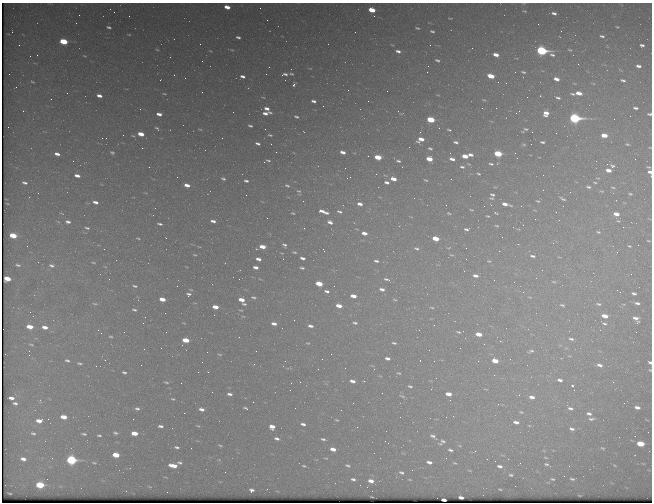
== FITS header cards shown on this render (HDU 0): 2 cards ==
NAXIS1  =                  650 / Width of table row in bytes
NAXIS2  =                  500 / Number of rows in table

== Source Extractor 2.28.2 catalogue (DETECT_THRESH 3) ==
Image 650 x 500 px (HDU 0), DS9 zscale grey, 1 PNG px = 1 image px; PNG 654 x 504 px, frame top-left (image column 1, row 500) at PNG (2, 3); no overlay
Background 482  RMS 2.5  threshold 7.38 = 3 sigma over >= 5 px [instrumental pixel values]
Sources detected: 395; all 395 listed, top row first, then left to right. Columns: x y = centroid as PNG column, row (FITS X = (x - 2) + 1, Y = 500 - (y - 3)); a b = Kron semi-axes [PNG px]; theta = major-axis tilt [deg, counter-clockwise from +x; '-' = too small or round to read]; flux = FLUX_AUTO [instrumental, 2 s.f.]
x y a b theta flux
227 7 5 3 - 1300
260 8 2 2 - 100
372 10 5 4 - 3400
524 11 3 2 - 150
114 12 3 2 - 140
554 13 5 3 - 480
79 15 3 2 - 240
129 16 2 2 - 85
374 16 2 2 - 89
450 18 3 2 - 110
267 20 2 2 - 91
76 23 2 2 - 73
109 27 5 3 - 350
617 27 4 3 - 170
417 28 4 2 - 210
432 31 4 3 - 260
561 31 2 2 - 89
355 32 2 2 - 98
129 34 6 3 -9 180
602 36 6 4 -8 360
238 37 5 3 - 360
64 41 6 4 -15 6200
200 44 2 2 - 130
19 45 2 2 - 230
430 45 2 2 - 320
642 45 4 3 - 390
157 50 5 3 - 150
232 50 5 3 - 160
570 50 5 3 - 170
210 51 4 2 - 110
398 51 6 4 -14 560
542 51 7 4 -15 28000
37 55 2 2 - 85
496 55 5 3 - 1200
84 56 5 3 - 150
437 60 6 3 -26 340
578 64 3 2 - 130
428 66 3 3 - 96
638 66 5 3 - 510
310 68 7 3 -13 150
427 72 2 2 - 78
515 72 2 2 - 180
523 72 5 3 - 270
266 74 2 2 - 450
285 74 6 3 7 450
291 74 5 3 - 220
174 75 2 2 - 90
242 76 5 3 - 530
491 76 6 4 -18 3100
185 78 2 2 - 59
556 79 5 3 - 1100
160 80 3 2 - 250
623 80 5 3 - 330
32 82 4 3 - 180
294 85 4 3 - 410
348 90 3 3 - 78
387 91 2 2 - 120
67 93 3 2 - 150
579 93 6 3 -13 1600
164 94 3 2 - 140
572 94 4 2 - 260
438 95 4 3 - 140
99 96 5 3 - 790
540 96 3 2 - 100
263 97 4 2 - 110
558 98 6 3 -18 340
484 100 7 4 -18 220
313 101 5 3 - 490
368 101 2 2 - 100
323 106 2 2 - 320
267 108 5 3 - 720
496 108 2 2 - 100
635 108 5 3 - 370
23 111 2 2 - 230
270 112 4 2 - 230
265 113 6 3 -4 700
401 113 8 3 -3 250
516 113 2 2 - 71
546 113 5 5 - 1300
159 114 5 3 - 850
649 114 4 3 - 270
296 117 4 3 - 280
574 118 6 4 -9 33000
431 120 6 4 -14 6400
250 126 4 3 - 270
157 128 4 3 - 220
439 128 3 3 - 160
200 129 4 2 - 140
526 129 7 5 -3 350
449 130 5 2 - 230
420 132 3 3 - 130
556 133 2 2 - 66
141 134 5 3 - 1900
270 135 4 2 - 200
604 135 5 4 - 1900
102 138 2 2 - 100
106 138 2 2 - 130
421 139 8 5 15 1800
456 142 5 3 - 370
542 142 4 3 - 280
258 143 5 3 - 380
271 144 2 2 - 69
524 144 5 3 - 180
627 144 4 2 - 180
142 148 2 2 - 1100
430 148 5 3 - 300
650 148 3 2 - 120
112 152 4 3 - 250
276 152 2 2 - 94
343 152 6 4 -18 1000
515 153 2 2 - 88
57 154 5 3 - 760
498 154 6 4 -14 7200
470 155 5 3 - 590
368 156 3 2 - 190
465 156 5 3 - 2100
378 157 6 4 -12 3700
429 159 5 4 - 2600
452 159 6 3 -17 740
268 160 5 2 - 210
73 161 2 2 - 330
398 161 7 4 -14 400
264 162 2 2 - 110
491 164 4 2 - 270
607 164 2 2 - 480
612 166 6 5 - 390
149 167 2 2 - 120
462 167 6 4 -12 340
345 168 3 2 - 160
608 170 5 3 - 1200
650 172 7 4 -70 840
376 174 3 3 - 210
478 174 4 3 - 210
77 176 5 3 - 910
349 177 9 3 19 240
598 178 6 2 -5 150
223 179 4 3 - 290
393 179 6 4 -17 1600
426 180 6 3 -25 230
246 181 4 3 - 360
387 182 7 4 -15 590
595 182 5 3 - 190
25 183 5 3 - 400
187 185 5 3 - 1200
287 186 6 4 -15 310
588 187 6 4 -8 360
613 187 6 3 -11 210
543 190 2 2 - 73
299 191 8 5 -15 350
601 191 7 3 -19 210
570 192 3 2 - 99
630 194 6 4 -9 240
246 195 2 2 - 300
492 195 4 3 - 330
492 198 7 4 -14 240
562 199 8 3 -27 340
538 201 5 3 - 190
95 202 5 3 - 670
360 204 6 4 -15 850
505 204 9 3 -13 1100
563 206 2 2 - 100
471 210 5 3 - 180
323 212 11 4 -20 1200
339 212 7 4 -20 380
293 213 4 3 - 180
449 213 7 4 -24 260
496 213 6 3 -20 210
616 214 6 4 -11 1500
488 216 5 3 - 190
411 217 5 3 - 140
267 218 2 2 - 72
535 219 2 2 - 220
213 221 5 3 - 600
618 221 7 5 -10 310
68 222 5 3 - 480
330 222 7 5 -27 650
160 224 5 2 - 310
497 226 6 3 -8 210
623 227 2 2 - 620
87 228 4 2 - 260
304 228 2 2 - 89
466 229 7 5 -4 480
598 232 7 4 -16 320
364 233 6 4 -16 1200
13 235 6 4 -13 4200
138 238 3 2 - 150
166 238 3 2 - 220
435 238 5 4 - 3100
648 241 5 3 - 180
553 243 3 3 - 140
284 245 5 3 - 370
27 246 2 2 - 70
629 246 7 4 -15 290
262 247 5 3 - 1800
417 248 8 5 -22 460
449 248 7 5 4 300
499 251 2 2 - 89
294 252 5 3 - 220
617 252 4 3 - 150
195 255 5 3 - 150
451 255 7 4 -18 270
533 256 7 4 -10 440
302 258 5 3 - 530
258 259 5 3 - 710
376 261 7 4 -13 450
489 261 7 5 -3 290
93 262 5 2 - 170
18 265 7 4 -12 370
51 265 8 5 -13 570
256 267 5 3 - 670
302 268 4 3 - 280
475 276 7 4 -13 810
7 279 5 4 - 2600
386 279 10 5 -15 580
554 282 7 3 -2 210
319 284 6 4 -13 3100
135 286 5 3 - 280
334 286 2 2 - 66
382 289 8 5 -15 860
327 291 7 4 -13 510
620 292 3 3 - 91
634 293 6 4 -18 440
188 295 5 5 - 470
353 296 6 4 -10 1500
253 297 6 3 -22 280
530 297 7 3 -13 180
162 299 5 3 - 1900
241 300 5 4 - 1500
395 300 6 4 -17 260
637 303 8 4 -12 580
95 304 8 4 -7 300
244 304 4 3 - 270
598 304 8 4 -8 420
623 304 6 3 -1 210
562 305 7 4 -15 350
339 306 6 4 -14 1800
215 307 5 3 - 1500
432 307 7 3 -3 250
134 310 6 4 -19 290
241 310 4 2 - 150
165 313 2 2 - 140
243 316 5 3 - 130
605 316 6 4 -13 1800
635 318 9 6 -32 930
355 323 7 4 -14 390
637 323 3 3 - 190
274 324 6 4 -10 740
604 324 3 3 - 840
434 325 3 2 - 120
310 326 6 4 -13 660
30 327 5 3 - 2200
45 327 6 4 -11 1100
98 330 3 3 - 130
600 330 2 2 - 430
458 332 7 3 -14 280
101 333 2 2 - 120
479 334 6 4 -12 2100
111 337 5 4 - 240
571 339 8 5 -17 550
186 340 5 4 - 3300
500 341 3 3 - 160
308 343 7 5 -15 260
394 343 6 3 -15 340
31 344 4 2 - 150
484 344 2 2 - 84
182 345 2 2 - 85
460 348 2 2 - 130
256 351 2 2 - 120
531 351 11 6 23 560
220 354 7 3 -2 200
331 354 2 2 - 580
569 356 7 3 -8 230
387 358 6 4 -11 620
322 359 2 2 - 71
67 360 6 4 -20 320
420 360 3 2 - 97
478 361 2 2 - 580
495 361 5 4 - 2400
202 362 2 2 - 91
650 362 4 3 - 430
80 363 7 4 -11 320
141 365 2 2 - 230
599 365 8 5 -15 770
96 366 2 2 - 91
289 368 10 3 11 240
345 368 2 2 - 75
318 369 2 2 - 81
650 370 4 3 - 160
124 372 5 3 - 330
208 372 3 2 - 310
399 373 8 5 -10 340
560 380 7 5 -13 680
352 381 7 4 -14 850
364 381 3 3 - 190
166 382 5 3 - 230
300 382 3 2 - 190
181 383 2 2 - 65
291 383 3 2 - 360
410 386 8 5 -14 400
572 386 4 4 - 260
486 389 8 3 -12 200
574 390 3 2 - 200
230 394 6 4 -10 570
448 394 6 4 -10 1600
519 395 4 4 - 170
402 396 11 4 -19 430
532 397 8 5 -11 1200
11 398 5 3 - 790
173 399 5 3 - 220
40 401 6 3 -72 170
253 402 3 2 - 250
15 403 4 3 - 360
624 403 2 2 - 90
637 407 5 3 - 720
246 408 5 3 - 350
295 408 3 2 - 130
570 408 10 6 -22 770
137 409 7 5 -16 460
201 409 6 4 -12 700
521 412 9 5 -15 450
589 414 8 5 -11 610
453 416 3 2 - 250
63 417 6 4 -11 2000
133 419 2 2 - 350
592 419 10 5 7 530
40 420 9 5 18 1900
337 420 5 4 - 220
516 422 7 5 -13 860
303 424 6 4 -18 590
529 425 6 4 -3 220
161 426 6 3 -9 500
198 426 6 3 -27 190
272 427 6 5 - 1400
572 429 7 5 -14 600
33 433 7 5 -17 380
115 433 7 4 -15 370
134 433 5 4 - 2300
84 434 6 3 -6 310
99 435 5 4 - 250
433 436 10 5 -33 620
277 438 7 4 -16 570
323 439 7 4 -14 400
442 442 11 7 37 630
388 443 2 2 - 110
640 444 6 4 -11 4700
220 446 6 4 -34 250
460 446 6 4 -30 220
177 447 6 4 -16 380
191 448 2 2 - 82
603 448 6 4 -37 230
333 449 6 4 -16 1300
450 450 6 4 -19 420
475 451 4 3 - 160
544 451 6 3 -20 180
116 455 6 4 -9 3200
546 457 6 3 -3 200
326 458 6 3 -8 180
446 458 3 2 - 160
23 459 7 5 -13 870
487 459 3 3 - 140
71 460 6 5 - 19000
219 460 5 3 - 180
495 461 3 2 - 220
429 462 5 3 - 650
94 463 7 4 -14 310
179 463 8 5 -15 450
455 463 6 3 -24 190
546 464 7 4 -4 320
173 465 8 4 -10 2000
348 465 7 4 -22 310
614 465 6 3 -31 170
304 466 5 3 - 240
500 466 7 4 -12 590
569 466 3 2 - 180
412 470 2 2 - 77
470 470 6 3 -19 150
225 472 2 2 - 150
401 472 5 3 - 320
511 475 6 4 -4 300
564 476 2 2 - 250
166 477 7 2 -21 140
353 479 4 3 - 380
552 479 6 3 -4 260
572 479 6 3 -10 330
410 480 3 2 - 120
371 481 6 4 -12 1100
40 485 6 4 -7 7700
150 487 6 3 -19 190
500 489 3 2 - 150
251 490 5 4 - 550
126 491 2 2 - 93
10 493 3 2 - 160
579 495 3 2 - 100
461 497 4 3 - 600
444 500 4 3 - 720
At the frame edge (FLAGS 8, measured only in part): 5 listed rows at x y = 649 114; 650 148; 650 172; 650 362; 650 370